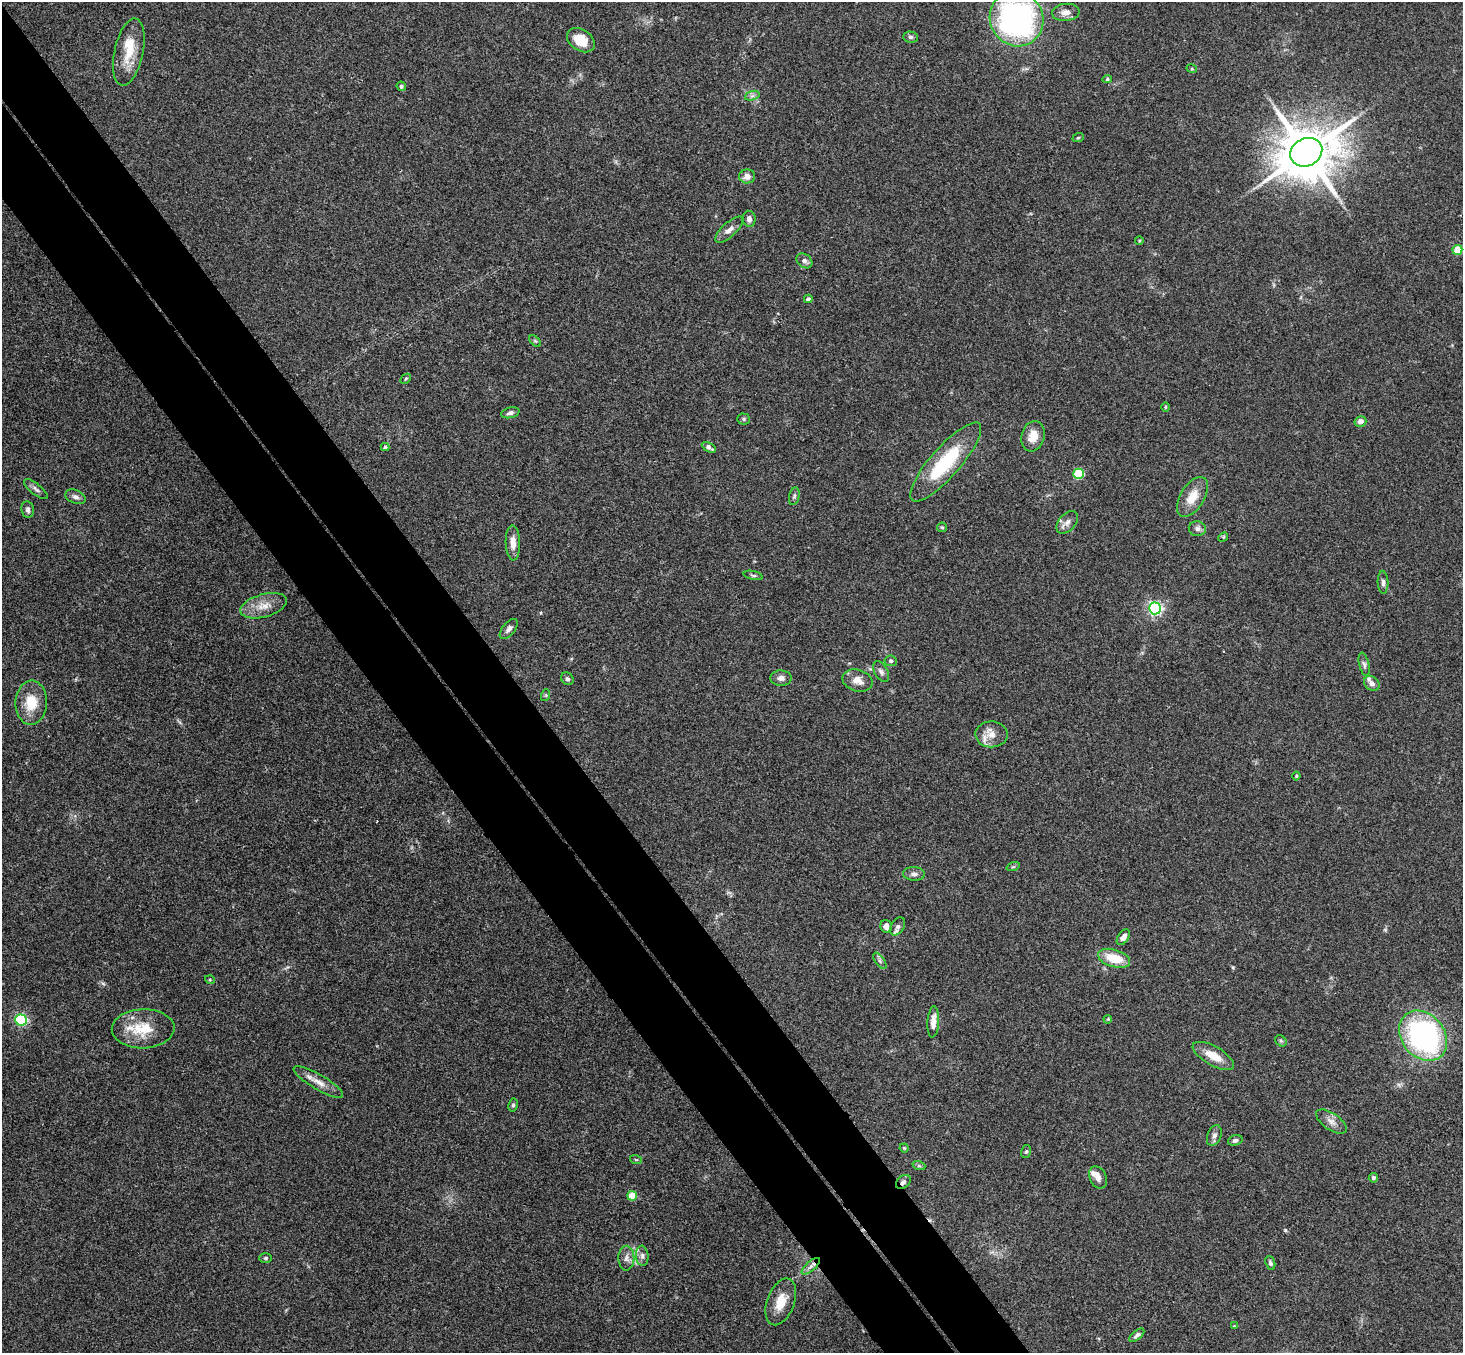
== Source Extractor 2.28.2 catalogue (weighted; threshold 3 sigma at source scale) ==
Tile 11 of 4 x 4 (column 3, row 3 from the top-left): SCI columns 2976-4436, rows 1682-3032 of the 5948 x 5929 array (HDU 1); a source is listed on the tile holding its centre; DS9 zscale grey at full resolution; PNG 1465 x 1355 px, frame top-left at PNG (2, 2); each listed source drawn as its Kron ellipse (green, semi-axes under 4 px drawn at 4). Shown black and unused: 9% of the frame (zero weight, under 3 of 4 exposures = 6% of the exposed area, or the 3 px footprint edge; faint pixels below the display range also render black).
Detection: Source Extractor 2.28.2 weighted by HDU 2 'WHT'; one run over the whole footprint, this tile lists its part. Background 0.167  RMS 0.0073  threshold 0.0327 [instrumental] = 3 sigma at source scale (4.5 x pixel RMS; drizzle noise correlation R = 1.50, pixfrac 1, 0.05/0.05 arcsec/px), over >= 5 px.
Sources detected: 95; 4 inside a brighter listed object's ellipse — not listed separately; the other 91 listed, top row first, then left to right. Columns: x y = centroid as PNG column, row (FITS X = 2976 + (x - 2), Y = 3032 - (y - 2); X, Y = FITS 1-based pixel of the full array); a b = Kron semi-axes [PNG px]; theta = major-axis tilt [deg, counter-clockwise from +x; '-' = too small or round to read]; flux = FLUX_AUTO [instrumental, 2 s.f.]
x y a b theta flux
1066 12 14 8 6 4.8
1017 19 28 26 -58 200
910 37 7 5 -2 1.6
581 40 15 10 -34 15
129 52 34 14 78 19
1192 69 5 3 - 0.67
1107 79 5 4 - 1.1
401 86 5 4 - 1.3
752 96 7 4 18 1.9
1078 138 6 3 19 0.85
1306 152 16 13 27 4900
747 176 8 7 - 4.9
749 219 8 6 -81 2.8
729 230 18 7 42 4.6
1139 241 4 4 - 0.81
1457 250 5 5 - 21
804 261 9 6 -39 2.6
808 299 4 4 - 2
535 341 7 4 -44 1.1
406 379 6 3 43 0.88
1166 407 5 3 - 0.69
510 413 9 5 14 2.5
744 419 6 5 - 1.3
1360 421 6 5 - 3.7
1033 436 15 11 73 9.8
385 447 4 3 - 1.4
709 447 7 4 -29 2.9
946 462 51 15 49 51
1079 474 5 5 - 45
36 489 14 5 -39 2.7
794 496 9 5 78 1.6
75 497 11 6 -20 2.9
1192 497 22 12 58 12
28 509 8 6 -80 2.6
1067 522 13 8 49 4
942 527 5 4 - 0.94
1197 529 8 7 - 3
1223 537 5 4 - 0.74
513 543 17 7 -88 6.9
753 575 10 4 -13 1.3
1383 582 11 5 -88 2.4
264 606 24 11 15 11
1155 608 6 6 - 160
509 629 12 6 50 3
891 661 6 5 - 1.6
1364 664 12 5 -76 2.1
881 672 11 6 -61 2.8
781 678 10 7 -1 3.6
567 679 7 5 -55 1.7
857 680 15 11 -15 7.4
1372 683 8 6 -39 2.7
546 695 6 4 72 0.81
31 703 22 16 88 18
991 734 16 13 -1 7.9
1296 776 4 4 - 0.85
1013 867 7 4 18 0.94
914 874 11 6 -3 2.8
886 926 6 5 - 4
898 926 10 6 55 2
1123 937 8 5 56 3.7
1114 958 16 8 -16 17
880 961 9 4 -55 1.7
210 980 5 3 - 0.65
1108 1019 4 3 - 0.59
21 1020 6 5 - 100
933 1022 16 5 86 6.8
143 1029 31 19 2 25
1423 1036 27 21 -51 160
1281 1041 6 5 - 1.1
1213 1056 23 9 -30 12
318 1082 28 7 -30 7.6
513 1105 6 4 79 1.4
1331 1121 17 8 -34 5.1
1214 1136 10 7 68 3
1235 1140 7 5 17 1.8
904 1148 5 4 - 0.82
1026 1152 6 5 - 1.2
636 1160 6 3 -19 0.79
919 1166 6 4 -18 1.1
1098 1177 11 8 -65 4.8
1373 1178 5 4 - 1.3
903 1182 8 6 40 2.3
632 1196 5 4 - 17
642 1256 10 6 -84 2.7
266 1258 6 5 - 1.4
626 1258 12 8 -89 4
1270 1263 7 4 -71 1.5
811 1266 11 4 41 3.4
781 1302 24 13 69 14
1234 1326 4 4 - 0.59
1137 1335 9 4 39 2.1
Overlapping masked pixels (flux is a lower limit): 1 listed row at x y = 903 1182
Isophote crosses this tile's border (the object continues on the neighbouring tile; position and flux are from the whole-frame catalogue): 1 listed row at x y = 1017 19
Unlisted compact peaks at least as high as the median listed source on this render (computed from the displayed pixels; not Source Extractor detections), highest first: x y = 1285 1230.